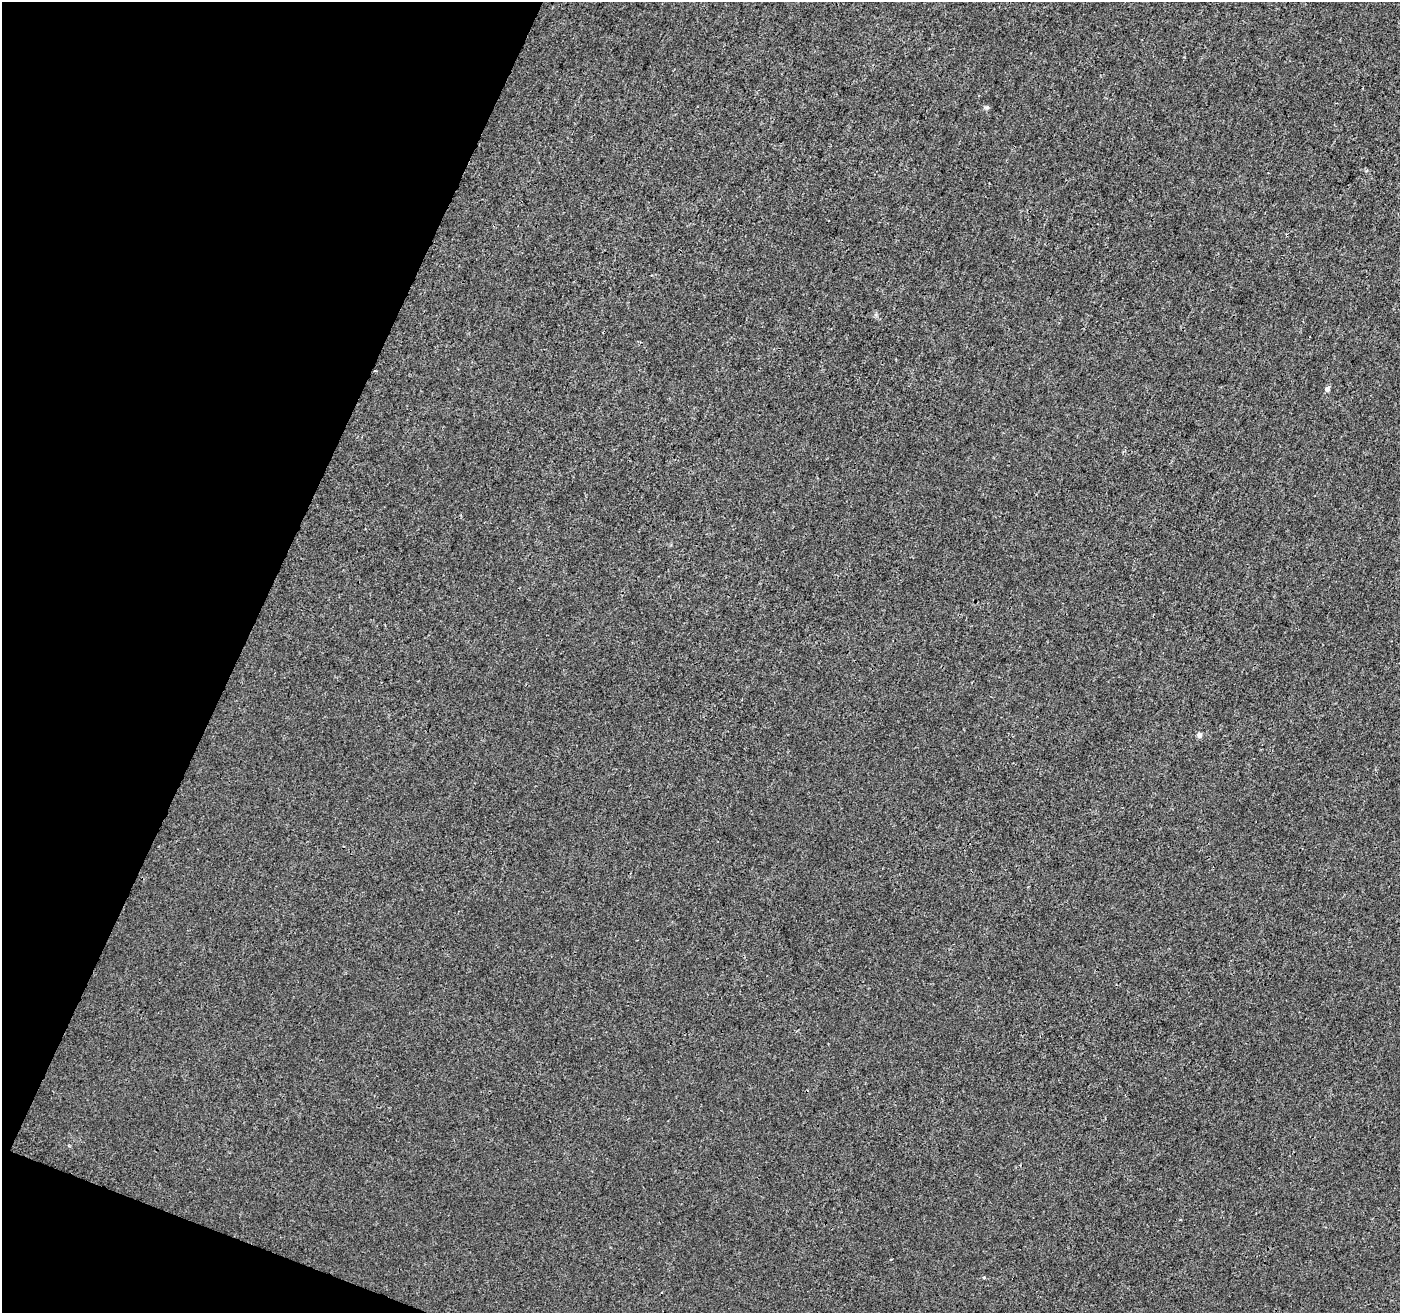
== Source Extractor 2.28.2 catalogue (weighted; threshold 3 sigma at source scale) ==
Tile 9 of 4 x 4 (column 1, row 3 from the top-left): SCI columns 12-1409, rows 1587-2897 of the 5605 x 5730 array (HDU 1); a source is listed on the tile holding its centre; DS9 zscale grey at full resolution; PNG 1402 x 1315 px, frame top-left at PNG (2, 2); no overlay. Shown black and unused: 19% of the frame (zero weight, under 3 of 4 exposures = <1% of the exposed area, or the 3 px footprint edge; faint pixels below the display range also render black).
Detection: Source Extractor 2.28.2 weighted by HDU 2 'WHT'; one run over the whole footprint, this tile lists its part. Background 6.74e-04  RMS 0.0028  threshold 0.0126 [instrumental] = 3 sigma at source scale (4.5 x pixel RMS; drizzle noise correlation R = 1.50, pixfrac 1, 0.0396/0.0396 arcsec/px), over >= 5 px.
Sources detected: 4; all 4 listed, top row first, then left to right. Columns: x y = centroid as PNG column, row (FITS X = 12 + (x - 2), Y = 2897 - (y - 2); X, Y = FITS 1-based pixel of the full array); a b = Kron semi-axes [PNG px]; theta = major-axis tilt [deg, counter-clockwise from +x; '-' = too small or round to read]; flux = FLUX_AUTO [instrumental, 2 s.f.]
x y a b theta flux
986 107 7 4 -19 0.47
1327 389 5 5 - 1
1199 735 6 6 - 0.87
984 1277 5 3 - 0.29